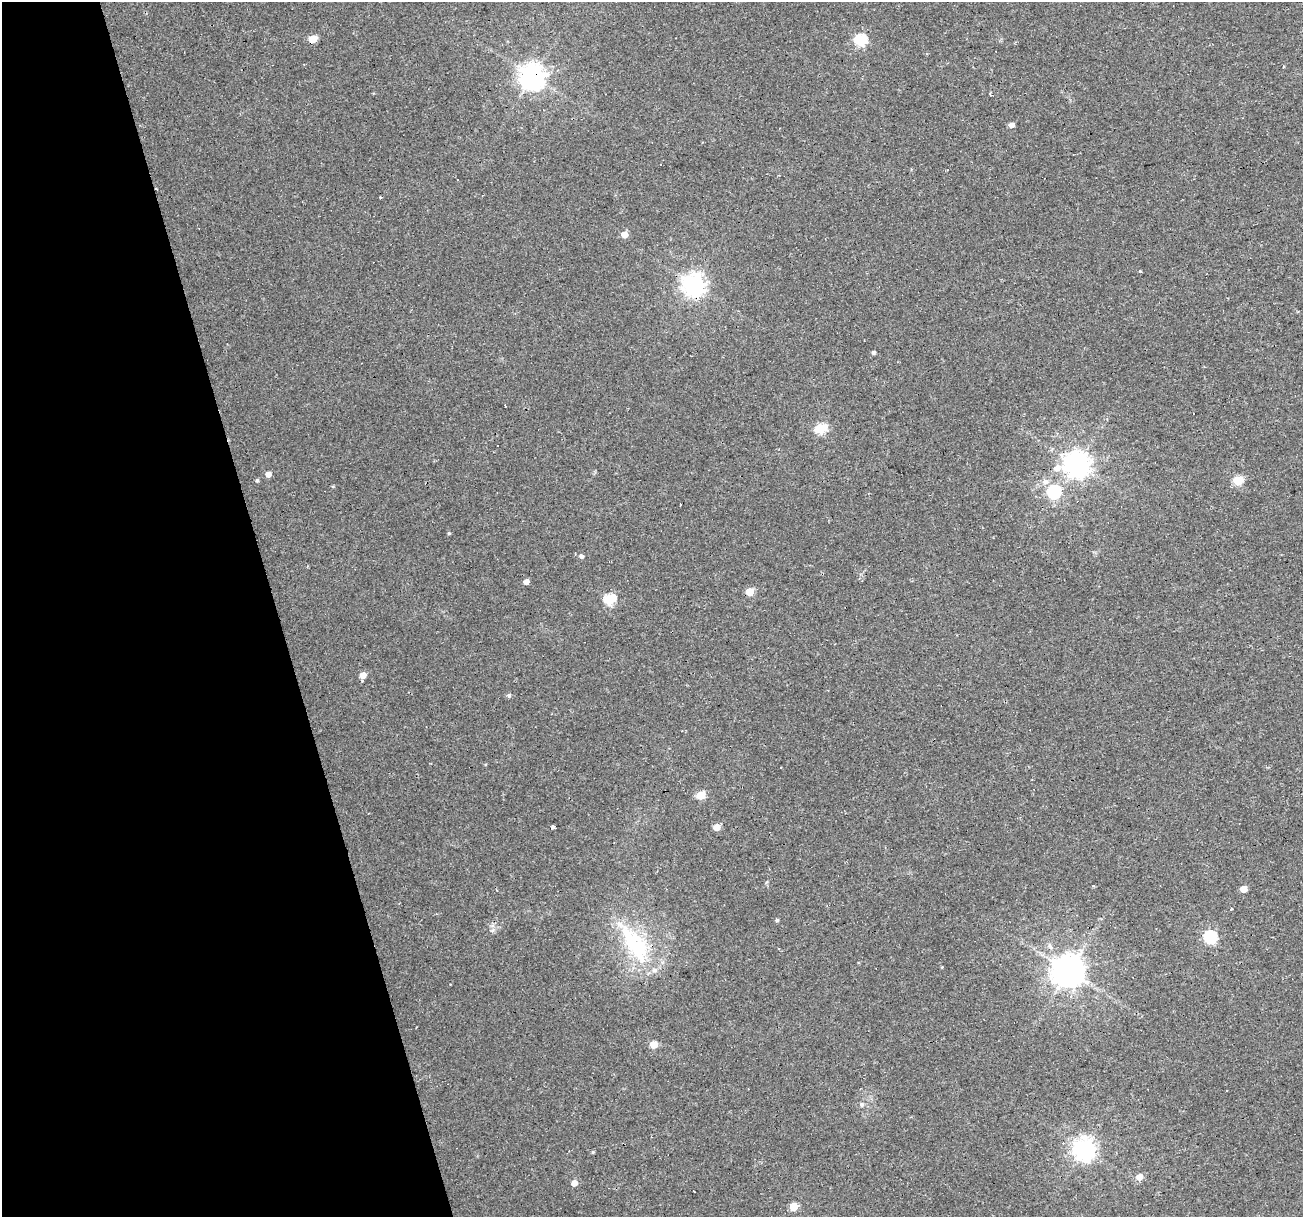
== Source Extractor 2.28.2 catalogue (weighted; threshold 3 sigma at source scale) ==
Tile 5 of 4 x 4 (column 1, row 2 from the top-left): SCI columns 1-1301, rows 2480-3694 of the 5204 x 5007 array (HDU 1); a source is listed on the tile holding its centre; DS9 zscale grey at full resolution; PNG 1305 x 1219 px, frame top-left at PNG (2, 2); no overlay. Shown black and unused: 21% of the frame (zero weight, under 2 of 3 exposures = <1% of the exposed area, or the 3 px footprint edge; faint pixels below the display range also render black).
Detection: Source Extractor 2.28.2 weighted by HDU 2 'WHT'; one run over the whole footprint, this tile lists its part. Background 0.0333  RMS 0.0067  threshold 0.0302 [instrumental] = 3 sigma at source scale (4.5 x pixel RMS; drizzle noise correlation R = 1.50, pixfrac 1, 0.0396/0.0396 arcsec/px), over >= 5 px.
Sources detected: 55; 12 cosmic-ray / hot-pixel residue — not listed; the other 43 listed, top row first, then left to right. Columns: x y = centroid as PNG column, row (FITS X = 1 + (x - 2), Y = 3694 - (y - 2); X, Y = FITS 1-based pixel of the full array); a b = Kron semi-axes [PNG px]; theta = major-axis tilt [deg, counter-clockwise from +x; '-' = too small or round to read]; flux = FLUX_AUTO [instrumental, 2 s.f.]
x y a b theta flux
313 39 5 5 - 16
860 40 6 6 - 65
532 76 8 8 - 680
990 94 4 3 - 0.74
1011 125 5 4 - 4.2
380 197 3 3 - 1.1
624 234 5 5 - 8.2
1140 272 3 3 - 6.1
693 285 8 7 - 480
873 353 4 4 - 1.4
821 429 6 5 - 56
1077 465 8 8 - 700
1057 468 8 7 - 5.6
268 474 5 5 - 4.5
257 480 5 4 - 1.2
1237 480 5 5 - 29
1045 482 8 7 - 3.4
1054 492 6 6 - 84
449 533 4 4 - 0.85
581 556 6 5 - 1.9
526 582 4 4 - 4
750 592 5 5 - 15
609 599 6 5 - 50
363 675 6 5 - 6.8
509 695 5 5 - 1.5
700 795 5 5 - 24
553 827 4 3 - 5.2
717 827 5 5 - 9.4
1244 889 5 5 - 8.1
777 920 4 4 - 1.5
1210 937 6 6 - 84
635 944 64 26 -57 59
1050 946 10 6 -67 2.4
779 948 3 2 - 0.87
1069 971 9 9 - 1300
654 1044 5 5 - 13
1227 1091 2 2 - 0.53
862 1104 7 5 -15 1.6
1084 1149 7 7 - 480
593 1152 4 3 - 0.7
1139 1176 6 5 - 7.1
574 1183 5 5 - 6.9
794 1206 5 5 - 17
Overlapping masked pixels (flux is a lower limit): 3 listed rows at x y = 532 76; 693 285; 635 944